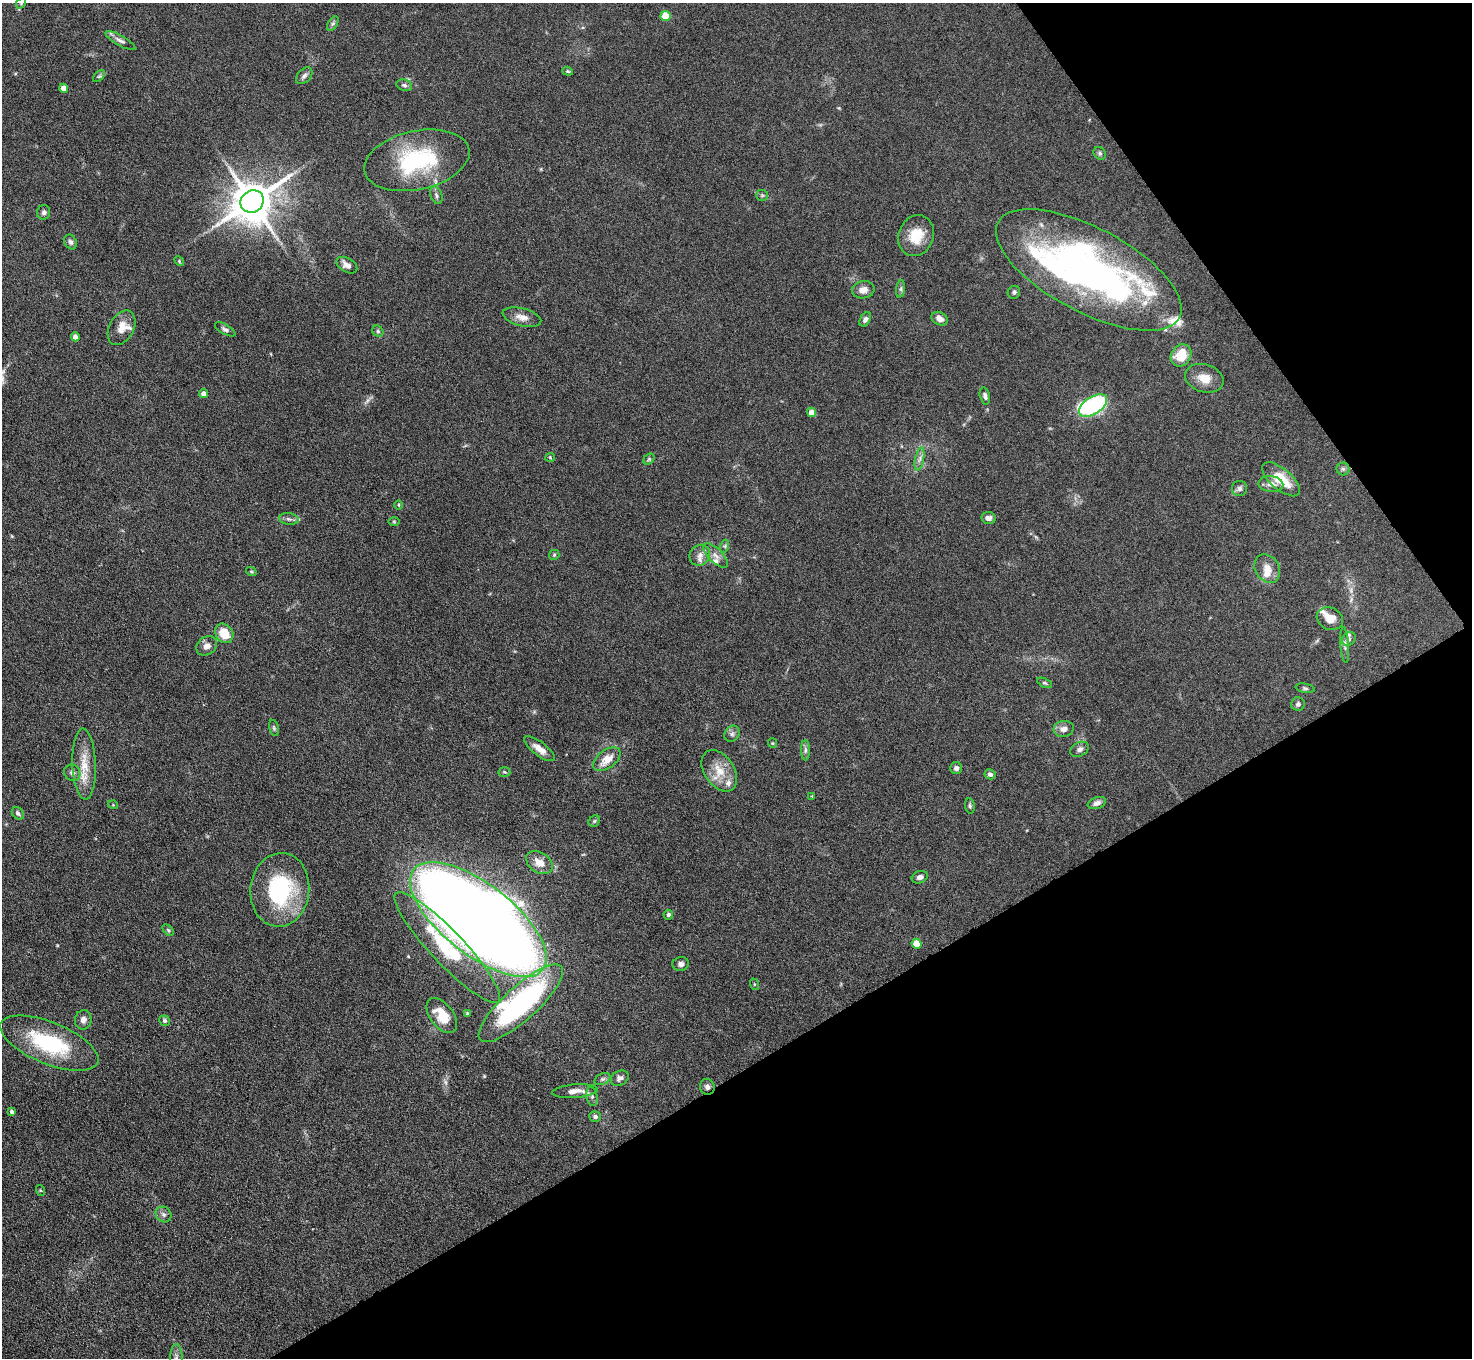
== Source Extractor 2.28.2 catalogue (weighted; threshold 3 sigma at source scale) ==
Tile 12 of 4 x 4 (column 4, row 3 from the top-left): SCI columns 4411-5880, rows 1653-3008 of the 5882 x 5876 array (HDU 1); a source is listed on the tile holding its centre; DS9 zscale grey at full resolution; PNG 1474 x 1360 px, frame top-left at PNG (2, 3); each listed source drawn as its Kron ellipse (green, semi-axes under 4 px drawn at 4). Shown black and unused: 29% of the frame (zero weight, under 4 of 8 exposures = <1% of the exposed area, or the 3 px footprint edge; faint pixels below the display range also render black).
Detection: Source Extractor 2.28.2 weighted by HDU 2 'WHT'; one run over the whole footprint, this tile lists its part. Background 0.0969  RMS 0.0051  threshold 0.0209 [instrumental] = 3 sigma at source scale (4.09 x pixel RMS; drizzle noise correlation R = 1.36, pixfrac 0.8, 0.05/0.05 arcsec/px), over >= 5 px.
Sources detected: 119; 2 inside a brighter object's white glare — neither listed nor drawn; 10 inside a brighter listed object's ellipse — not listed separately; the other 107 listed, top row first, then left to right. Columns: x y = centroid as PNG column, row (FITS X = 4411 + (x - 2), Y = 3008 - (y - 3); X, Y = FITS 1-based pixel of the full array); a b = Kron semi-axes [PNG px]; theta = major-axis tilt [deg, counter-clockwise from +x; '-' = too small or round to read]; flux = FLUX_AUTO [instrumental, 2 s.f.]
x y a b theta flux
21 3 6 4 50 0.67
665 16 5 5 - 15
333 23 8 4 58 0.96
120 41 17 5 -30 2.1
568 71 5 4 - 0.57
99 76 7 4 44 0.85
304 76 10 6 45 1.6
404 85 8 5 -20 1.3
64 88 4 4 - 4.5
1100 153 7 5 -47 1
417 160 53 29 12 48
436 195 9 5 -69 1.4
762 195 6 5 - 0.76
252 201 12 11 - 1700
44 212 7 6 - 1.3
916 236 21 17 67 11
70 242 8 6 -64 1.3
179 261 5 4 - 0.54
347 265 11 7 -31 2.7
1089 270 102 42 -28 180
901 289 9 4 82 1.1
863 290 11 8 10 3.4
1014 292 6 6 - 1
522 317 20 9 -14 4
865 319 8 5 59 1.5
940 319 8 6 -29 2.7
122 328 18 12 62 5.7
225 329 11 5 -30 1.4
378 331 6 5 - 0.84
75 337 4 4 - 3
1181 355 11 9 57 12
1204 378 20 14 -18 6.6
204 394 4 4 - 2.2
985 396 8 5 -76 1.3
1093 405 16 8 33 59
812 412 4 4 - 4.7
550 457 5 4 - 0.48
649 459 6 4 46 0.75
920 459 12 4 79 1.8
1343 469 6 6 - 1.1
1281 479 23 10 -40 12
1271 484 12 8 -5 3.2
1239 488 7 7 - 1.6
399 505 5 3 - 0.42
988 518 7 6 - 2.1
289 519 10 6 -8 1.5
394 521 6 4 0 0.51
725 546 6 4 72 0.84
554 555 5 5 - 0.59
700 555 11 9 47 3.3
715 555 16 7 -44 3
1267 569 15 12 -58 5.2
251 571 5 3 - 0.49
1330 619 13 11 -25 5.7
224 633 10 8 -54 9.2
1349 639 7 6 - 1.5
1345 645 18 4 -86 1.7
207 646 11 9 35 3
1045 683 8 4 -25 0.78
1305 688 9 4 -12 0.96
1298 704 7 6 - 1.4
274 728 8 4 -76 0.86
1064 729 10 8 10 3.1
732 734 8 7 - 1.6
772 743 5 4 - 0.51
540 749 18 7 -37 4.2
1079 749 10 7 31 1.6
805 750 10 4 -90 1.2
607 759 16 9 37 6
84 764 35 11 -88 11
956 768 6 5 - 1.6
719 771 23 15 -56 9.1
504 772 6 5 - 0.69
72 773 9 7 -45 1.8
990 774 6 5 - 1.3
812 796 4 4 - 0.4
1097 803 9 5 20 2.1
113 805 5 3 - 0.41
970 806 8 5 -81 0.86
18 813 7 5 -46 1.3
594 821 6 5 - 0.71
539 862 14 10 -34 5.6
920 877 8 6 19 1.8
280 890 37 29 84 46
668 915 5 5 - 0.87
478 920 82 35 -38 1200
168 930 6 4 -45 0.65
917 944 5 5 - 8.2
447 948 75 16 -46 37
681 964 8 7 - 1.5
754 984 6 4 -72 0.48
521 1003 54 17 42 87
468 1014 4 3 - 0.93
442 1016 20 11 -53 10
83 1020 10 8 79 2.4
164 1021 6 5 - 1.1
49 1043 52 21 -22 40
620 1078 9 7 28 1.6
602 1079 8 5 26 1.1
707 1087 8 7 - 1.8
575 1091 23 6 4 4.5
592 1097 10 5 -81 1.3
12 1112 4 3 - 1.1
595 1117 6 5 - 1.2
40 1190 5 3 - 0.43
163 1214 8 7 - 1.6
176 1358 13 6 -90 2.2
Overlapping masked pixels (flux is a lower limit): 1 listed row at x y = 707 1087
Isophote crosses this tile's border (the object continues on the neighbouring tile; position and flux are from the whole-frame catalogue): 2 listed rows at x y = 21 3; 176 1358